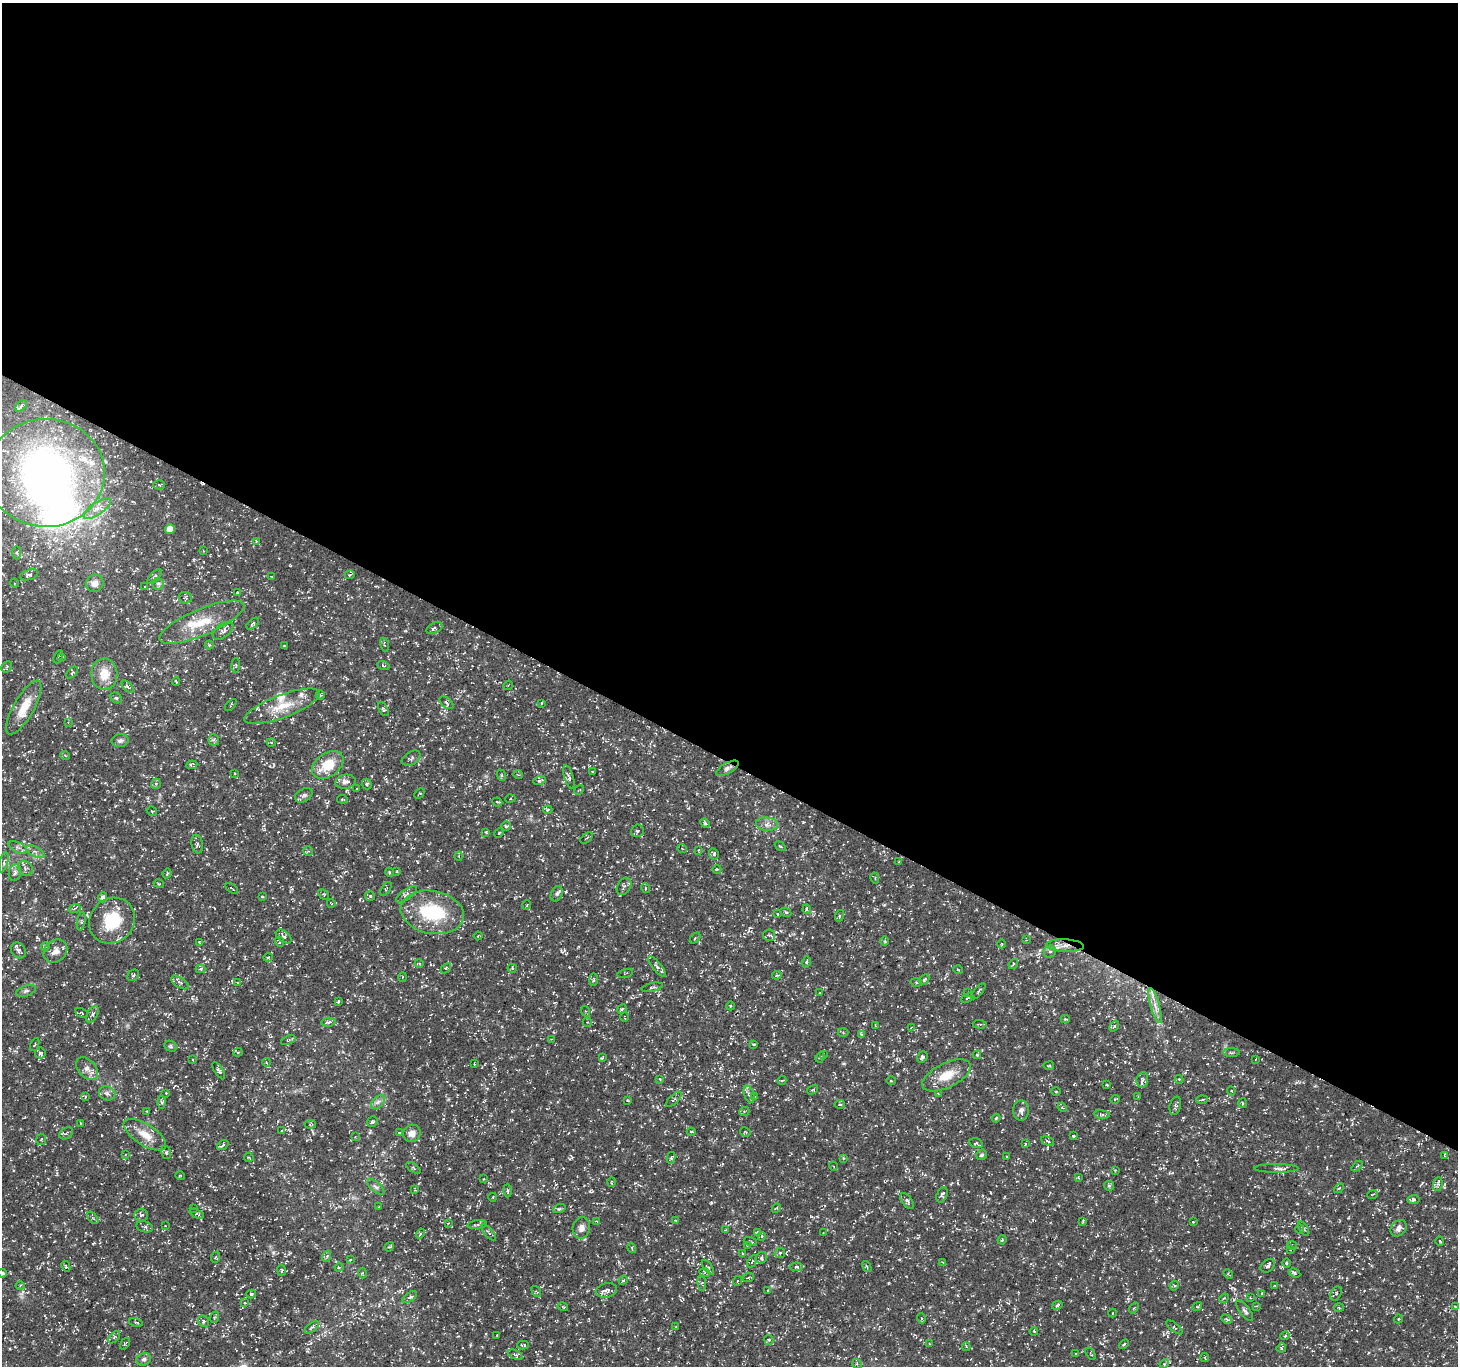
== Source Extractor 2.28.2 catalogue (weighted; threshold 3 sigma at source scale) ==
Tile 3 of 4 x 4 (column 3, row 1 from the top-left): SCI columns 2916-4371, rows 4287-5650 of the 5834 x 5916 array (HDU 1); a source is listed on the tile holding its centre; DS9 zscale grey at full resolution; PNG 1460 x 1368 px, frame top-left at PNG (2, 3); each listed source drawn as its Kron ellipse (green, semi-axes under 4 px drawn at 4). Shown black and unused: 56% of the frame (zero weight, under 3 of 5 exposures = <1% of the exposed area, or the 3 px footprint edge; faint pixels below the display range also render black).
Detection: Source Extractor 2.28.2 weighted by HDU 2 'WHT'; one run over the whole footprint, this tile lists its part. Background 0.0184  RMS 0.002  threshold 0.00894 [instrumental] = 3 sigma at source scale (4.5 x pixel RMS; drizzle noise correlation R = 1.50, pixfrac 1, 0.0396/0.0396 arcsec/px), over >= 5 px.
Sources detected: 395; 2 inside a brighter object's white glare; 6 cosmic-ray / hot-pixel residue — neither listed nor drawn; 12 inside a brighter listed object's ellipse — not listed separately; the other 375 listed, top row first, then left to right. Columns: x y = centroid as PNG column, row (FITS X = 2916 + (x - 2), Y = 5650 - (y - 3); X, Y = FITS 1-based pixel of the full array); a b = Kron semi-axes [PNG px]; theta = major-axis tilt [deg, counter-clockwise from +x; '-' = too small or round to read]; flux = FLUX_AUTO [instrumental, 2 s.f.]
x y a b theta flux
21 406 7 4 45 0.46
46 473 59 54 -1 88
159 485 6 4 -1 0.25
97 509 16 6 35 1.6
170 529 5 5 - 1.6
256 541 4 3 - 0.15
203 551 3 2 - 0.13
17 553 7 4 -89 0.37
29 575 9 5 18 0.64
350 575 5 3 - 0.2
154 577 9 4 46 0.41
272 577 3 2 - 0.14
14 583 5 3 - 0.19
95 583 9 8 - 1.2
158 584 5 5 - 0.43
144 586 2 2 - 0.16
237 593 3 2 - 0.18
185 598 7 5 -12 0.39
202 622 46 13 23 6.3
253 624 7 4 41 0.32
434 628 8 5 25 0.4
223 631 12 6 38 0.81
209 645 4 4 - 0.29
384 645 7 3 -76 0.21
284 646 4 2 - 0.14
58 657 7 3 64 0.36
62 657 4 4 - 0.2
236 665 7 3 84 0.24
383 665 6 4 -18 0.29
7 667 6 5 - 0.29
72 672 7 2 45 0.2
104 674 16 13 90 3.3
176 681 4 3 - 0.23
508 685 5 3 - 0.16
128 687 7 3 -46 0.32
320 695 5 4 - 0.25
116 698 6 5 - 0.36
446 703 8 4 -40 0.42
541 703 4 2 - 0.13
231 705 7 2 46 0.18
282 706 40 11 21 4.7
24 707 30 10 60 4.2
383 709 7 4 -60 0.32
68 722 4 3 - 0.17
214 740 6 5 - 0.45
120 741 8 6 10 0.53
271 743 4 3 - 0.2
65 755 5 3 - 0.19
411 758 10 6 33 0.5
192 765 5 4 - 0.4
328 765 17 11 35 5
727 768 12 5 29 0.67
592 771 3 2 - 0.11
235 773 4 4 - 0.18
501 775 6 4 -71 0.22
518 775 5 3 - 0.16
569 777 12 4 -73 0.47
539 781 6 4 19 0.32
345 782 10 7 9 0.97
156 784 5 4 - 0.32
367 784 5 4 - 0.36
356 789 3 2 - 0.13
579 790 5 2 - 0.17
419 794 6 3 46 0.19
304 795 9 6 30 0.55
342 799 5 3 - 0.22
510 799 5 3 - 0.15
497 802 5 3 - 0.28
548 810 5 3 - 0.26
152 811 5 3 - 0.21
705 823 5 4 - 0.24
767 824 11 6 -6 1.1
506 826 5 4 - 0.29
637 831 6 6 - 0.41
486 832 3 3 - 0.15
499 833 5 4 - 0.23
587 838 7 2 40 0.2
197 844 9 5 -80 0.51
780 846 6 3 -34 0.23
18 847 10 5 -25 0.57
682 848 5 3 - 0.17
699 850 3 3 - 0.17
308 851 5 4 - 0.29
35 852 10 5 -27 0.7
714 854 6 4 -62 0.35
459 856 4 3 - 0.16
4 862 10 4 75 0.49
899 862 3 3 - 0.19
25 868 8 7 - 0.61
717 869 4 3 - 0.19
397 871 4 2 - 0.14
15 872 8 6 75 0.59
389 872 4 3 - 0.15
167 873 5 3 - 0.23
875 878 5 3 - 0.22
159 884 5 3 - 0.19
624 886 9 6 59 0.61
232 888 7 2 -38 0.18
645 888 5 3 - 0.2
386 889 8 3 56 0.22
406 894 12 5 34 0.63
557 894 8 5 66 0.5
324 895 6 4 -45 0.28
370 896 5 5 - 0.26
102 897 5 4 - 0.68
262 897 3 2 - 0.15
331 903 4 3 - 0.17
527 905 5 3 - 0.16
74 908 6 3 19 0.24
807 909 4 3 - 0.24
432 912 32 21 -11 13
786 912 6 4 -28 0.26
778 914 4 2 - 0.1
839 916 6 3 72 0.23
81 921 9 3 81 0.31
112 921 24 22 44 8.3
769 935 6 5 - 0.43
284 936 9 5 -37 0.59
478 936 4 3 - 0.17
695 938 6 4 46 0.3
1026 940 2 2 - 0.16
885 941 5 3 - 0.19
199 942 4 3 - 0.16
279 942 5 3 - 0.22
1002 944 4 3 - 0.16
1065 946 19 6 -2 1.7
45 947 4 3 - 0.19
18 950 8 7 - 0.63
55 951 13 10 44 1.5
1050 952 6 6 - 0.52
268 957 4 3 - 0.2
806 962 6 4 76 0.28
419 963 4 3 - 0.16
1013 964 5 4 - 0.33
657 967 12 4 -51 0.5
446 968 6 4 45 0.26
512 968 4 4 - 0.22
200 969 5 4 - 0.33
958 970 5 3 - 0.16
625 973 8 3 14 0.18
133 975 6 5 - 0.39
777 975 5 3 - 0.26
402 977 5 3 - 0.17
594 979 6 3 88 0.28
924 979 5 4 - 0.3
180 982 10 5 -33 0.61
916 982 6 4 -10 0.25
238 983 3 3 - 0.18
652 987 11 3 12 0.36
26 991 10 5 18 0.46
978 991 10 2 51 0.24
820 993 3 2 - 0.12
968 993 3 3 - 0.14
967 998 6 3 25 0.25
338 1001 3 2 - 0.19
1155 1005 18 4 -73 1.4
730 1006 4 3 - 0.17
622 1009 5 4 - 0.29
585 1011 5 3 - 0.19
82 1013 6 3 -28 0.23
92 1014 9 5 62 0.49
624 1017 5 3 - 0.13
1065 1019 4 3 - 0.25
328 1022 7 4 9 0.38
587 1022 4 3 - 0.18
980 1024 7 3 -5 0.24
875 1025 4 2 - 0.14
1114 1026 6 3 53 0.23
911 1028 4 2 - 0.14
843 1033 5 3 - 0.22
862 1034 4 4 - 0.21
551 1039 3 3 - 0.14
288 1040 8 4 23 0.3
35 1044 7 2 69 0.18
754 1044 4 3 - 0.21
171 1046 7 5 -23 0.36
238 1052 4 4 - 0.24
40 1053 5 5 - 0.44
1231 1053 8 4 0 0.33
824 1054 4 2 - 0.13
977 1055 4 4 - 0.26
820 1057 5 3 - 0.32
922 1057 6 5 - 0.56
602 1058 4 3 - 0.21
1256 1059 3 2 - 0.1
193 1060 4 2 - 0.15
266 1062 4 3 - 0.18
474 1064 2 2 - 0.12
1049 1066 5 2 - 0.2
87 1069 13 8 -48 1.4
219 1071 10 4 -56 0.39
946 1075 26 12 27 4.2
660 1079 3 3 - 0.15
1179 1079 4 4 - 0.2
782 1080 4 3 - 0.16
1142 1080 8 6 80 0.48
891 1081 4 3 - 0.18
1107 1085 3 3 - 0.2
812 1090 6 3 29 0.23
1231 1091 4 4 - 0.22
1056 1092 5 3 - 0.19
107 1093 8 7 - 0.68
166 1093 3 2 - 0.2
749 1094 9 5 -71 0.62
938 1094 3 2 - 0.22
1138 1096 2 2 - 0.12
85 1097 4 4 - 0.2
755 1097 4 4 - 0.17
674 1099 10 4 43 0.35
1115 1099 5 3 - 0.18
627 1100 3 3 - 0.17
1202 1100 6 4 4 0.24
161 1102 6 4 90 0.32
378 1102 8 5 45 0.64
1242 1103 5 3 - 0.19
840 1104 5 3 - 0.35
1175 1106 9 5 75 0.48
1062 1107 5 4 - 0.2
1021 1110 10 8 90 0.9
147 1111 3 2 - 0.2
744 1112 5 3 - 0.23
1102 1114 8 4 -8 0.41
996 1118 4 3 - 0.21
372 1122 5 4 - 0.34
81 1123 3 2 - 0.16
310 1124 6 2 6 0.17
282 1131 3 2 - 0.13
691 1132 4 3 - 0.27
745 1132 5 3 - 0.19
66 1133 7 5 32 0.45
399 1133 3 2 - 0.2
412 1133 9 8 - 1.3
145 1135 24 10 -33 3.1
1073 1136 3 3 - 0.2
355 1137 3 2 - 0.12
41 1139 5 5 - 0.25
1048 1141 6 4 -28 0.36
976 1143 7 4 -15 0.38
1025 1144 4 3 - 0.16
223 1145 6 4 37 0.33
166 1152 6 5 - 0.38
125 1154 4 3 - 0.15
982 1155 5 5 - 0.44
1444 1155 4 2 - 0.15
249 1157 5 4 - 0.21
1007 1157 3 2 - 0.13
671 1158 6 4 78 0.32
843 1158 4 3 - 0.18
833 1166 4 3 - 0.16
1357 1166 6 4 42 0.27
413 1168 8 3 -35 0.32
1276 1168 22 3 0 0.58
1115 1170 3 3 - 0.16
180 1176 5 3 - 0.16
1078 1177 3 3 - 0.18
484 1179 3 3 - 0.16
611 1182 5 3 - 0.16
1438 1184 7 5 83 0.42
1109 1186 5 5 - 0.28
376 1187 10 5 -41 0.5
1339 1188 6 3 42 0.26
415 1190 3 3 - 0.17
507 1190 7 3 -88 0.27
1373 1194 5 2 - 0.16
942 1195 8 5 69 0.44
493 1197 4 2 - 0.15
1414 1199 6 4 8 0.44
907 1201 9 5 -53 0.63
378 1207 3 2 - 0.12
776 1208 5 4 - 0.21
193 1209 2 2 - 0.12
559 1209 6 4 19 0.42
197 1214 8 3 -25 0.31
141 1215 7 6 - 0.4
93 1218 7 4 -51 0.3
675 1220 4 3 - 0.2
596 1221 4 3 - 0.16
1083 1221 4 2 - 0.19
1193 1222 3 2 - 0.18
448 1223 4 3 - 0.14
477 1225 10 3 7 0.4
165 1226 3 2 - 0.12
145 1227 8 5 -14 0.5
581 1228 11 8 78 1.1
1399 1228 9 7 46 0.88
1299 1229 5 3 - 0.19
1304 1229 8 3 -59 0.31
726 1230 3 2 - 0.16
757 1232 4 3 - 0.18
420 1233 5 3 - 0.26
489 1233 10 3 -49 0.35
823 1233 3 2 - 0.13
762 1236 4 4 - 0.21
1002 1240 5 3 - 0.25
1440 1241 4 2 - 0.17
750 1242 7 3 -18 0.24
747 1245 2 2 - 0.11
1292 1245 5 3 - 0.19
389 1247 5 4 - 0.24
632 1248 5 3 - 0.21
1290 1250 4 4 - 0.17
742 1253 3 3 - 0.18
780 1253 5 4 - 0.31
327 1256 6 3 71 0.29
216 1257 6 3 70 0.24
761 1258 6 5 - 0.47
350 1260 3 3 - 0.22
752 1261 6 2 56 0.21
942 1262 4 3 - 0.13
1286 1263 5 3 - 0.19
66 1266 5 4 - 0.28
1268 1266 8 5 42 0.55
339 1267 4 4 - 0.23
708 1267 9 3 -54 0.36
796 1267 6 4 7 0.33
867 1267 6 3 -59 0.26
281 1270 6 4 -78 0.25
2 1273 4 3 - 0.33
363 1273 5 3 - 0.2
705 1273 5 3 - 0.24
1294 1273 6 4 -29 0.32
1228 1274 5 3 - 0.22
748 1278 6 3 20 0.29
623 1280 5 4 - 0.25
737 1281 5 3 - 0.15
702 1283 7 3 -85 0.21
20 1286 4 4 - 0.23
1174 1286 5 4 - 0.22
1275 1286 3 3 - 0.19
606 1290 11 7 14 0.87
768 1291 3 3 - 0.19
536 1292 6 4 -54 0.26
1262 1293 4 3 - 0.17
251 1294 5 4 - 0.34
1336 1294 7 5 61 0.37
410 1297 8 4 36 0.37
1224 1298 5 4 - 0.26
1250 1298 3 2 - 0.14
245 1303 3 3 - 0.23
1057 1305 5 4 - 0.26
1256 1306 4 3 - 0.18
563 1307 5 3 - 0.19
1197 1307 5 3 - 0.23
1339 1307 5 3 - 0.2
1455 1307 3 3 - 0.17
1134 1308 6 3 51 0.2
1245 1311 12 5 -53 0.58
1113 1313 4 3 - 0.17
215 1317 6 4 69 0.24
921 1318 5 3 - 0.2
1227 1319 6 4 -27 0.36
1398 1319 4 3 - 0.14
203 1321 6 5 - 0.38
136 1322 7 3 -12 0.25
676 1326 3 2 - 0.13
312 1327 8 4 37 0.42
1174 1327 10 3 -39 0.27
1034 1331 4 3 - 0.19
497 1335 3 3 - 0.14
1285 1336 5 3 - 0.23
114 1337 7 3 46 0.22
769 1340 5 4 - 0.27
125 1344 6 3 55 0.2
930 1344 3 2 - 0.13
1124 1344 6 3 44 0.25
523 1345 6 3 -2 0.3
966 1347 4 3 - 0.19
1281 1348 5 4 - 0.22
1075 1354 3 2 - 0.16
1091 1354 6 2 -57 0.18
515 1355 8 4 -25 0.37
1205 1357 4 2 - 0.17
144 1359 7 6 - 0.54
857 1364 5 4 - 0.3
1164 1364 5 3 - 0.23
Overlapping masked pixels (flux is a lower limit): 3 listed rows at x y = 46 473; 727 768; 1065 946
Isophote crosses this tile's border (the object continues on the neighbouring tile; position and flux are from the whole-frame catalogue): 2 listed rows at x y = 46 473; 2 1273
Unlisted compact peaks at least as high as the median listed source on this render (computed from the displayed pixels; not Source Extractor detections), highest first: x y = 711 1203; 273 1253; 1012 949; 802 933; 843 1063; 590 1191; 1128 1299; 290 1253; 864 1023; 884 905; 561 951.